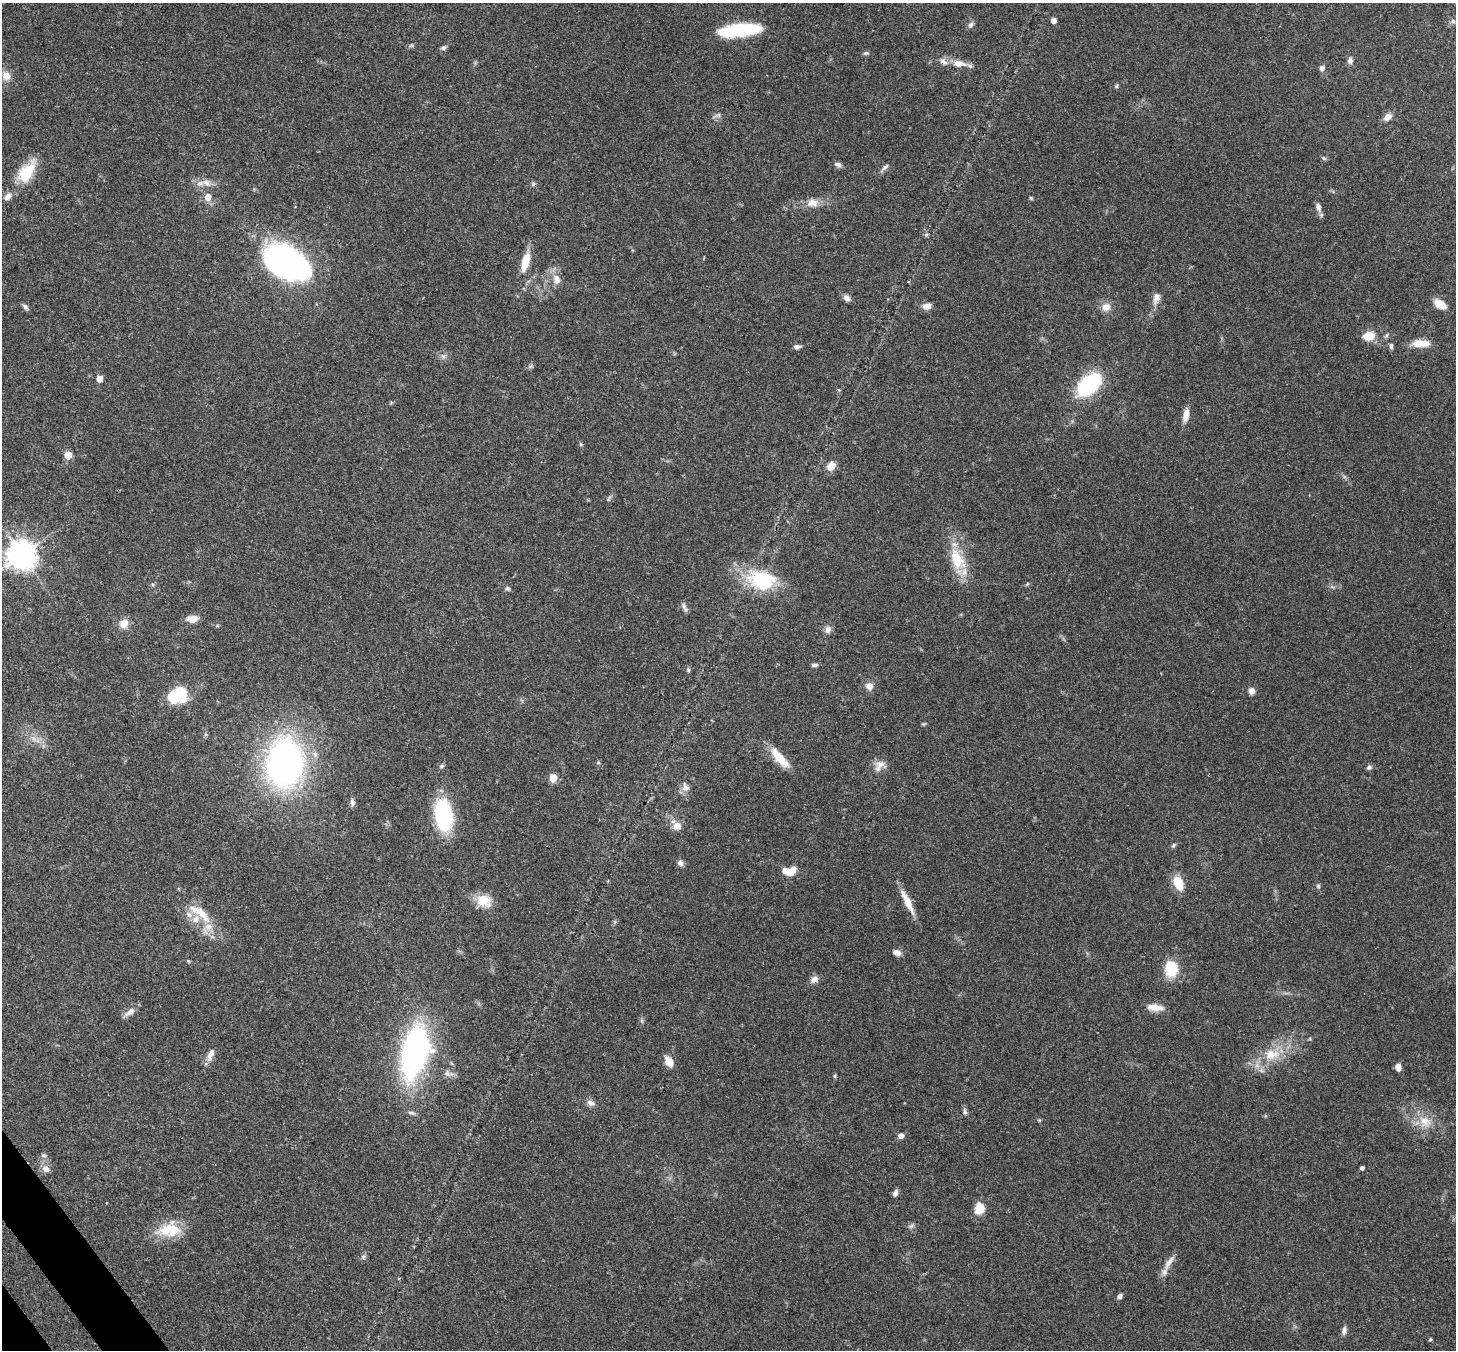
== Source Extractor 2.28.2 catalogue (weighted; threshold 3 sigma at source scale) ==
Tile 7 of 4 x 4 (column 3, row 2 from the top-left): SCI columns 2987-4440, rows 2903-4250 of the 5971 x 5944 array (HDU 1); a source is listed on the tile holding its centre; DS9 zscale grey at full resolution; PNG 1458 x 1352 px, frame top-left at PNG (2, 3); no overlay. Shown black and unused: <1% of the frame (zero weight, under 3 of 4 exposures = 7% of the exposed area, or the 3 px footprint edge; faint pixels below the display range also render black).
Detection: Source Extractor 2.28.2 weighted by HDU 2 'WHT'; one run over the whole footprint, this tile lists its part. Background 0.179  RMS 0.0049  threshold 0.022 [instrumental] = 3 sigma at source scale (4.5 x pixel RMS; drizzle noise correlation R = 1.50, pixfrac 1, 0.05/0.05 arcsec/px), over >= 5 px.
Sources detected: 122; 1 too faint to see at this stretch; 2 inside a brighter object's white glare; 1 cosmic-ray / hot-pixel residue — not listed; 6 inside a brighter listed object's ellipse — not listed separately; the other 112 listed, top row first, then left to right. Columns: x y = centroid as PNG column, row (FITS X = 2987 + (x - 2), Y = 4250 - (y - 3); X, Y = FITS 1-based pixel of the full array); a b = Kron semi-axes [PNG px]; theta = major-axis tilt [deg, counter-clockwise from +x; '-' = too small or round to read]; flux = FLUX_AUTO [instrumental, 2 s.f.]
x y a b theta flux
1053 20 4 4 - 3.4
1453 21 7 5 -72 1.1
971 25 9 7 70 1.6
739 30 40 12 7 36
411 45 9 5 10 0.93
443 48 8 6 25 1.2
866 53 8 5 1 0.92
1350 60 8 6 89 2.1
959 63 23 9 -8 6
1322 68 7 7 - 1.7
6 76 12 10 -64 4.9
1116 86 5 5 - 0.7
718 115 11 5 20 1.4
1388 117 11 7 40 3.3
1324 158 7 5 -23 0.86
838 164 10 6 -17 1.6
884 168 15 5 43 1.7
27 172 30 15 56 17
207 183 15 8 -37 3.8
7 197 12 8 43 2.7
208 197 7 7 - 4.3
1031 198 5 4 - 0.69
813 203 16 11 -1 5.3
1318 207 13 7 -72 2.6
926 235 6 5 - 0.82
285 261 44 25 -24 190
525 261 23 8 75 9.9
556 279 15 10 -83 4.7
846 298 9 7 -47 2.2
1156 298 16 9 74 3.8
1439 304 11 7 -29 9.4
927 306 10 7 15 3.5
25 307 9 5 -56 1.5
1106 307 11 10 - 4.3
1368 336 13 9 15 7.7
1421 343 21 8 2 7.6
797 346 8 5 4 1.7
1391 346 9 5 -84 1.2
531 366 6 5 - 0.91
99 379 5 5 - 5.3
1089 384 18 11 43 66
839 390 5 4 - 0.53
1186 415 15 7 80 4.9
581 444 6 5 - 0.68
68 455 5 5 - 11
831 466 10 8 46 5.4
609 498 12 3 62 0.85
21 555 9 9 - 710
957 559 34 16 -65 17
762 580 34 23 -11 33
1027 584 6 3 71 0.51
508 588 7 6 - 1.1
684 606 11 6 -61 1.7
192 619 11 7 7 5
124 623 11 10 - 5
828 629 10 8 71 2.4
814 665 8 5 6 1.2
688 670 6 5 - 0.8
869 686 10 9 - 3.3
1252 691 8 7 - 2.5
181 695 18 12 -80 16
923 724 6 5 - 0.61
779 758 30 10 -49 9.8
598 762 5 4 - 0.65
285 763 36 27 86 210
880 764 16 11 -11 4.4
441 766 7 5 34 1.1
1369 767 8 6 27 1.2
553 778 5 5 - 13
685 787 14 10 -80 3.3
352 802 10 6 -85 1.9
443 815 37 19 -81 38
676 825 14 11 -54 4.9
1173 845 7 5 43 0.91
680 863 8 7 - 1.7
790 871 15 9 7 7.6
1178 883 17 11 -63 8.6
1318 886 6 5 - 0.84
484 901 20 15 -24 9.1
907 901 32 7 -64 8.6
200 913 40 12 -39 13
615 922 7 4 71 0.8
896 952 9 6 -19 2.9
188 961 6 3 -71 0.51
1171 969 16 13 -87 16
814 979 10 8 28 2.6
1155 1007 20 8 -6 5.4
130 1012 17 8 36 3.3
414 1052 49 24 77 130
211 1054 18 7 69 3.7
1271 1054 24 15 11 14
669 1062 11 8 -61 5.9
1398 1067 7 6 - 3.3
448 1074 14 8 -21 2.6
835 1076 5 4 - 0.63
591 1103 11 7 -21 2.4
965 1111 10 5 -79 1.3
1039 1120 5 4 - 0.56
1425 1121 19 15 -34 9.5
901 1135 5 5 - 3.2
44 1155 7 5 -1 1.1
1362 1168 4 4 - 1.5
45 1169 9 7 -46 3.4
895 1193 8 5 67 2
979 1208 13 10 79 7.5
911 1226 10 5 16 1.3
165 1231 30 18 30 14
363 1257 7 5 -61 1
1169 1262 26 7 57 4.7
1120 1296 6 5 - 1.8
1344 1330 11 6 80 1.9
1430 1339 6 4 62 0.58